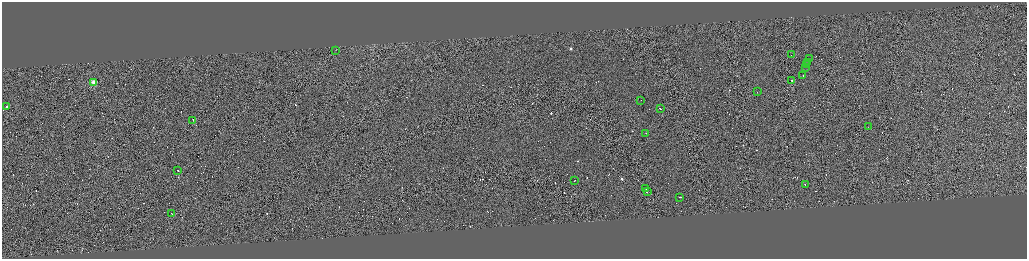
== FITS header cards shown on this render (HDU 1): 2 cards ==
NAXIS1  =                 4100
NAXIS2  =                 1026

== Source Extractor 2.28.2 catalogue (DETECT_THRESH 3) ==
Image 4100 x 1026 px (HDU 1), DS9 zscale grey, zoomed out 1/4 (1 PNG px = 4 x 4 image px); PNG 1029 x 261 px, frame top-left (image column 3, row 1026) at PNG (2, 2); each listed source drawn as its Kron ellipse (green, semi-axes under 4 px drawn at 4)
Background -0.688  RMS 4.1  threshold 12.3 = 3 sigma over >= 5 px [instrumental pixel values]
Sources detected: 324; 301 cannot appear on this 1/4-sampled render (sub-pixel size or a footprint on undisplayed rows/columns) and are neither listed nor drawn; the other 23 listed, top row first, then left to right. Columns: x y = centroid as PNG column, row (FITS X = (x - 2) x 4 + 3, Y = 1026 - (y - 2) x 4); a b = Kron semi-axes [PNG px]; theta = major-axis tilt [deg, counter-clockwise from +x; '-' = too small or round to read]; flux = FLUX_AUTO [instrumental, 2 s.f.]
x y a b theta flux
336 50 2 1 - 780
791 55 2 1 - 7500
809 58 2 1 - 10000
808 62 4 1 - 43000
807 65 2 1 - 18000
806 67 2 1 - 15000
803 76 2 1 - 21000
791 80 4 1 - 34000
94 82 2 2 - 98000
757 91 2 1 - 14000
641 100 2 1 - 20000
7 107 2 1 - 19000
660 108 2 1 - 18000
193 120 3 1 - 32000
869 127 2 1 - 11000
646 133 2 1 - 20000
178 170 2 1 - 34000
574 180 2 1 - 11000
805 184 2 1 - 24000
646 189 2 1 - 12000
647 191 2 1 - 27000
679 197 3 1 - 26000
171 213 2 1 - 29000
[301 sub-pixel or undisplayed-footprint detections neither listed nor drawn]